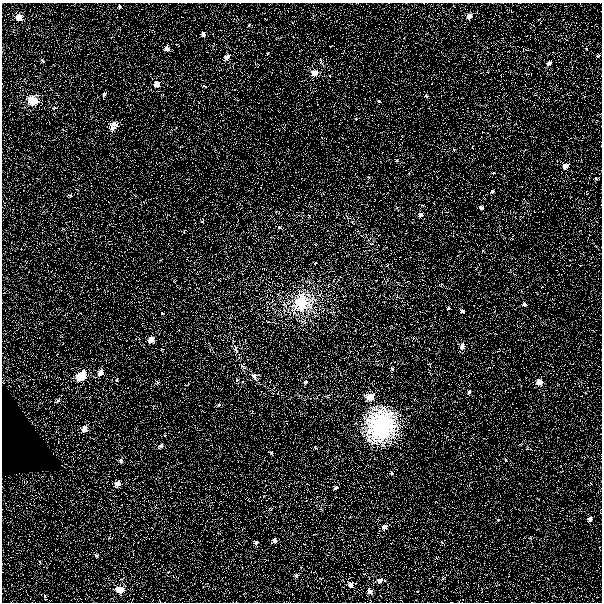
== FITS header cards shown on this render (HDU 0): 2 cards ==
NAXIS1  =                  600 / Width of image
NAXIS2  =                  600 / Height of image

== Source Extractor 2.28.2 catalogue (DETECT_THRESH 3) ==
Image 600 x 600 px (HDU 0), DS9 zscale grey, 1 PNG px = 1 image px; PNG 604 x 604 px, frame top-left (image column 1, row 600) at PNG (2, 3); no overlay
Background 2.23e-06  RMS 0.0032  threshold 0.00956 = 3 sigma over >= 5 px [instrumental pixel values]
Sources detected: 118; all 118 listed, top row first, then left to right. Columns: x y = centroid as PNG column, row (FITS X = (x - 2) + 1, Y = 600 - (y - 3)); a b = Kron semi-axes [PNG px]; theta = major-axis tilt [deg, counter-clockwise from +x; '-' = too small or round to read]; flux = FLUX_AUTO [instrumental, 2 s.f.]
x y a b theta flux
119 6 7 6 - 0.55
469 16 7 6 - 2
19 18 7 7 - 4.2
539 19 6 3 36 0.27
249 25 5 5 - 0.39
203 34 6 5 - 1.3
331 46 5 3 - 0.2
166 48 6 6 - 2
586 48 5 5 - 0.34
267 53 6 5 - 0.36
598 56 6 5 - 0.48
227 57 8 6 44 1.9
42 61 8 6 -59 0.6
321 63 10 5 -47 0.77
549 63 8 6 36 1.2
315 73 6 5 - 5.2
329 75 5 4 - 0.38
156 85 5 5 - 3.6
204 86 8 5 -6 0.49
104 94 9 6 59 0.77
426 96 7 5 -20 0.55
33 100 7 6 - 14
379 101 6 6 - 0.5
54 108 10 5 15 0.78
356 119 6 5 - 0.44
596 122 5 3 - 0.19
115 125 14 10 -18 1.9
113 128 15 13 -20 2.6
402 135 4 3 - 0.17
181 147 5 3 - 0.23
454 150 6 4 -46 0.31
397 160 6 6 - 0.54
565 166 5 5 - 3.8
494 173 7 5 17 0.41
369 177 5 5 - 0.36
596 178 7 6 - 0.48
261 187 5 3 - 0.18
492 191 7 6 - 0.68
69 195 9 6 -14 0.76
135 195 6 4 -21 0.29
423 205 7 3 -8 0.34
481 207 6 5 - 1.2
420 215 8 6 39 1.3
309 216 6 5 - 0.38
202 221 7 5 59 0.44
352 222 7 6 - 0.66
279 227 7 5 3 0.63
184 232 7 4 -89 0.31
511 239 6 4 17 0.26
372 244 9 4 -1 0.56
483 251 6 4 86 0.27
161 260 5 4 - 0.25
315 263 6 4 45 0.33
387 265 6 5 - 0.42
174 281 6 4 -46 0.32
329 285 9 3 79 0.49
397 297 10 5 -21 0.66
302 303 39 32 21 27
524 304 6 6 - 0.92
448 308 6 6 - 0.64
462 311 6 5 - 0.95
162 313 6 4 -45 0.36
413 338 6 5 - 0.46
151 340 6 6 - 3.4
373 346 7 2 21 0.24
462 346 6 5 - 2.4
162 349 7 4 8 0.36
235 349 18 8 -74 2.3
243 367 15 10 -64 2
392 369 6 5 - 0.7
100 372 9 7 54 2.3
81 376 8 5 52 14
254 376 14 11 -46 2.4
117 380 7 6 - 0.6
237 380 7 5 88 0.56
157 382 9 8 - 0.82
306 382 8 7 - 1
539 382 5 5 - 4.1
187 384 10 5 28 0.49
469 392 7 6 - 0.91
327 396 9 5 5 0.67
370 397 5 5 - 9.1
57 400 10 7 38 0.93
219 405 7 6 - 0.71
382 426 14 13 - 190
84 429 9 7 60 2.5
165 435 6 5 - 0.38
161 446 11 6 45 1.1
315 447 8 6 -58 0.61
528 448 12 8 -35 1.2
271 453 9 7 -44 0.66
505 460 8 6 -68 0.63
121 461 9 7 80 0.93
391 473 7 6 - 0.69
591 483 5 3 - 0.26
117 484 8 7 - 2
335 488 7 5 39 0.98
249 501 6 4 -21 0.29
270 509 7 6 - 0.58
321 509 7 4 -54 0.45
590 519 6 5 - 1.2
498 520 6 5 - 0.45
384 527 9 9 - 1.6
530 538 5 5 - 0.4
274 541 9 8 - 1.3
256 543 10 8 83 1.1
96 555 8 7 - 0.81
436 558 6 4 18 0.29
40 562 7 4 -70 0.36
168 572 6 5 - 0.41
296 575 9 7 10 0.97
320 578 7 4 -19 0.37
443 578 6 5 - 0.44
380 580 10 7 21 1.8
351 585 10 8 -51 2
120 589 6 6 - 8.6
370 591 9 8 - 1.6
45 597 9 5 -76 0.55

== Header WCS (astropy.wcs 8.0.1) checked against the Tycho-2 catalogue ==
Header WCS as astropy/WCSLIB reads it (CRVAL/CRPIX/CD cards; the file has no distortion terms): RA---TAN/DEC--TAN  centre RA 04:12:43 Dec -57:44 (63.18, -57.74 deg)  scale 2 arcsec/px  FOV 20.0' x 20.0'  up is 0 deg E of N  parity normal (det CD < 0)
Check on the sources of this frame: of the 60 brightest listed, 4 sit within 3.0 arcsec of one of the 4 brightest Tycho-2 stars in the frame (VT <= 12.08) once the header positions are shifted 0.60 arcsec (0.46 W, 0.39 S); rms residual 1.07 arcsec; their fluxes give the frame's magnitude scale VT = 14.49 - 2.5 log10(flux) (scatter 0.24 mag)
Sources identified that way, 4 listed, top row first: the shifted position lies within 3.0 arcsec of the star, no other Tycho-2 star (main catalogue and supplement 1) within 6.0 arcsec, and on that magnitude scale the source's flux lands within +1.5 / -3 mag of the star's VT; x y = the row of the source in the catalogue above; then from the Tycho-2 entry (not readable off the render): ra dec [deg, ICRS J2000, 3 dp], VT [Tycho-2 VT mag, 2 dp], TYC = Tycho-2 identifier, HIP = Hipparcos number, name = IAU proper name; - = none
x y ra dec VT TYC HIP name
156 85 63.331 -57.617 11.64 8508-108-1 - -
33 100 63.458 -57.626 11.65 8508-207-1 - -
81 376 63.410 -57.779 12.08 8508-11-1 - -
382 426 63.096 -57.807 8.77 8508-6-1 19632 -